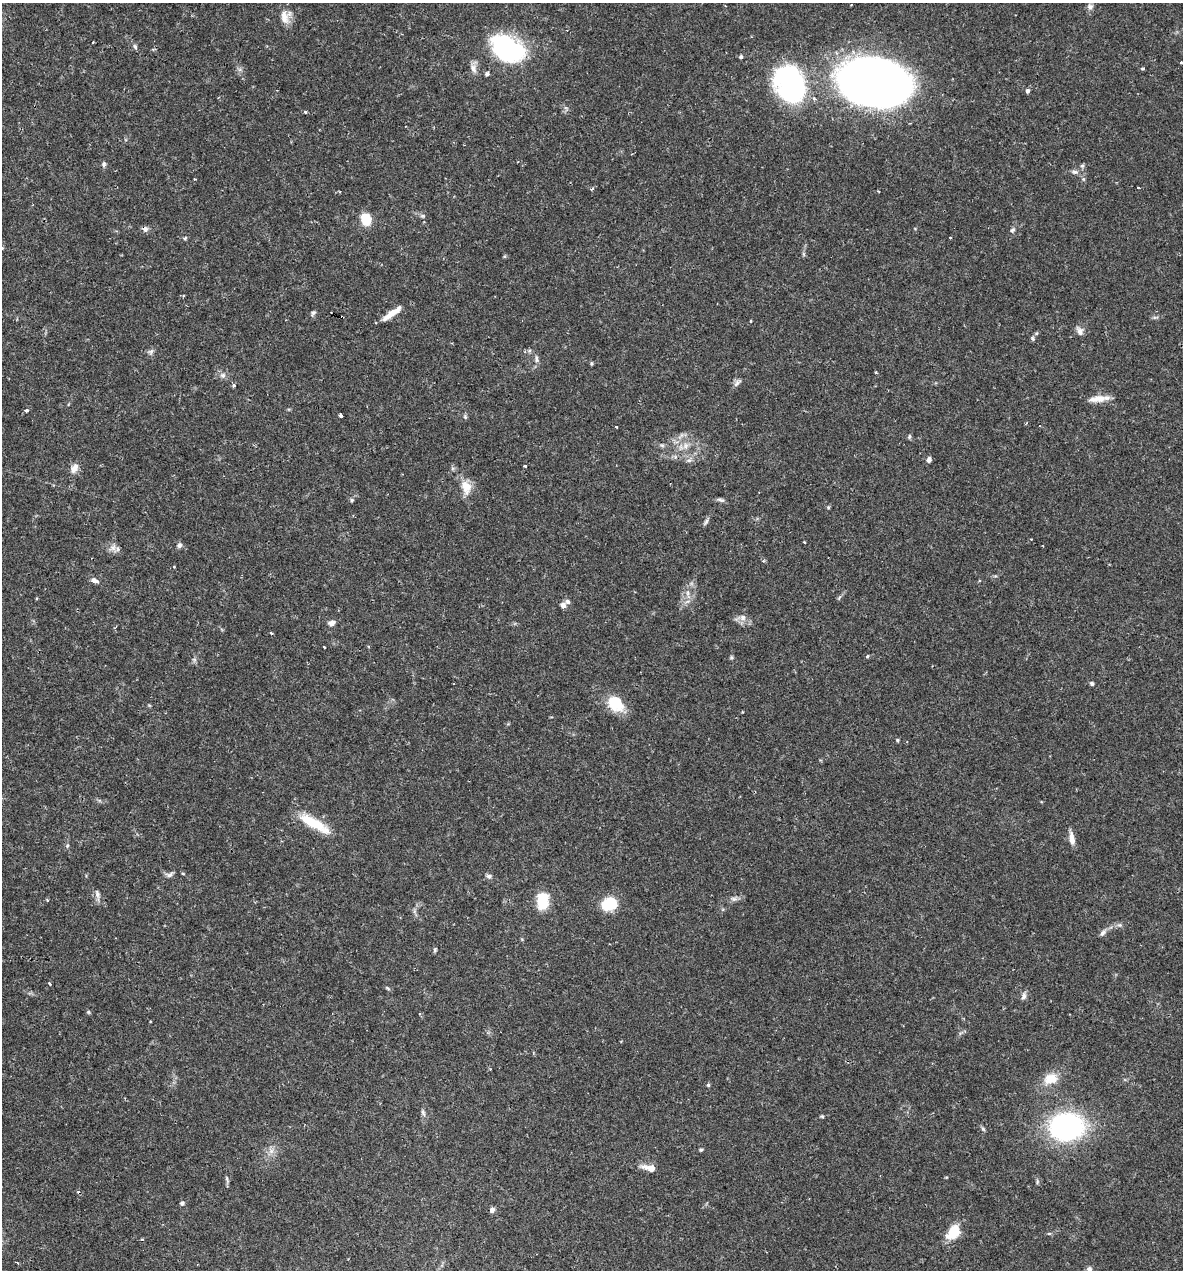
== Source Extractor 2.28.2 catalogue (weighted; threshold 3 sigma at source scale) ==
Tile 11 of 4 x 4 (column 3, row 3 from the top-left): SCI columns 2610-3790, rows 1269-2536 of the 5092 x 5073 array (HDU 1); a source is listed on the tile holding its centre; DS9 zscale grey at full resolution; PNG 1185 x 1272 px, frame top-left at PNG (2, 3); no overlay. Shown black and unused: <1% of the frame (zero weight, under 2 of 3 exposures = <1% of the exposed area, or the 3 px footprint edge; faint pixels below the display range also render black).
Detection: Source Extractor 2.28.2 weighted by HDU 2 'WHT'; one run over the whole footprint, this tile lists its part. Background 0.0426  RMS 0.0032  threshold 0.0144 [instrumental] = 3 sigma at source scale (4.5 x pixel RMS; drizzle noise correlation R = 1.50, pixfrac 1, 0.05/0.05 arcsec/px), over >= 5 px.
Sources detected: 117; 1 inside a brighter object's white glare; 3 cosmic-ray / hot-pixel residue — not listed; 3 inside a brighter listed object's ellipse — not listed separately; the other 110 listed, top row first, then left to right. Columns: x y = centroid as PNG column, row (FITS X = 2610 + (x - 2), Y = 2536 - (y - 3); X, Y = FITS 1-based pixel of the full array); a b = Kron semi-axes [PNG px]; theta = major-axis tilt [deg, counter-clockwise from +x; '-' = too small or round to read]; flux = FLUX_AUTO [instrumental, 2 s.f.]
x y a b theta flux
1090 7 8 8 - 1
284 17 20 10 -79 3.5
567 30 3 3 - 0.34
92 42 3 3 - 0.57
135 47 7 5 -63 0.68
508 48 35 23 -31 44
741 57 5 4 - 0.5
1181 62 3 3 - 0.33
473 68 12 9 -73 2
1143 69 3 3 - 0.76
487 74 4 4 - 1.3
873 83 57 38 -13 300
791 84 35 27 -71 62
1027 91 6 5 - 0.67
305 112 4 4 - 0.44
104 164 7 5 68 0.74
1082 166 6 5 - 0.6
1074 172 8 5 -18 0.85
1083 179 6 4 -71 0.48
1138 188 3 3 - 0.81
592 189 6 4 44 0.39
423 216 7 5 -11 0.55
366 219 12 10 -75 6.4
145 229 8 7 - 1.1
1012 230 7 5 50 0.74
185 238 6 3 54 0.39
950 238 3 2 - 0.23
803 254 7 4 -71 0.48
313 313 7 5 53 0.68
392 313 26 6 35 4.1
751 321 3 3 - 0.31
1080 331 12 8 -64 1.6
1033 338 6 5 - 0.61
151 351 8 6 37 0.93
536 359 11 5 -81 1
591 363 5 3 - 0.38
223 375 8 7 - 1.2
737 383 12 6 44 1.1
234 385 3 3 - 0.94
1098 399 23 8 5 3.7
26 410 5 4 - 0.51
341 415 3 3 - 1.2
465 417 6 5 - 0.53
616 427 3 2 - 1
909 437 7 4 83 0.5
662 445 7 4 -19 0.58
685 445 7 4 -72 0.91
689 460 6 6 - 0.87
929 460 6 5 - 1.2
525 466 3 3 - 0.9
74 468 13 8 56 2.4
466 487 20 13 -77 4.6
352 500 6 5 - 0.52
721 500 11 5 -13 0.82
828 507 5 4 - 0.4
706 522 11 5 60 0.78
179 545 8 6 45 0.83
113 548 12 8 45 1.8
174 567 3 3 - 0.23
94 580 11 6 -22 1.3
688 593 9 4 -82 1
839 597 8 4 59 0.53
563 605 7 6 - 1.3
743 617 9 8 - 1.7
332 623 8 6 16 1.6
271 633 4 3 - 0.35
324 647 3 2 - 0.6
867 656 5 4 - 0.36
731 657 6 4 70 0.47
194 660 7 6 - 0.67
1092 683 5 4 - 0.68
615 703 22 16 -46 8.5
742 712 3 2 - 0.3
897 740 5 4 - 0.37
314 824 21 13 -17 7.6
1072 838 16 6 -80 2.4
67 846 7 5 88 0.59
183 873 4 3 - 0.4
169 875 10 6 9 1.1
489 876 7 6 - 0.87
97 895 16 6 -80 1.3
734 899 10 6 -2 1.1
47 900 4 3 - 0.32
542 901 20 13 -90 8
609 904 15 11 26 12
1120 925 7 5 0 0.77
1103 933 11 6 47 1.1
435 950 6 4 71 0.46
49 983 4 3 - 0.51
387 988 7 4 -28 0.47
1024 996 10 7 71 1.1
88 1012 5 5 - 0.41
1051 1079 21 15 23 5.7
708 1085 5 5 - 0.49
423 1113 9 5 -66 0.81
822 1116 5 4 - 0.39
1066 1127 26 21 5 68
983 1129 8 4 -54 0.55
701 1150 4 4 - 0.49
271 1151 8 6 46 1.4
650 1168 15 6 -14 3.8
946 1177 5 3 - 0.26
227 1179 11 3 -74 0.63
1037 1182 7 4 89 0.49
182 1203 5 5 - 0.74
492 1210 6 6 - 1.1
953 1232 18 12 52 7.4
1049 1233 6 4 0 0.41
17 1263 5 3 - 0.33
1089 1269 7 6 - 1
Overlapping masked pixels (flux is a lower limit): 1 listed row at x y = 145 229
Isophote crosses this tile's border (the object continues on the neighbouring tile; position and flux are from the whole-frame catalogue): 1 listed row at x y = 1089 1269